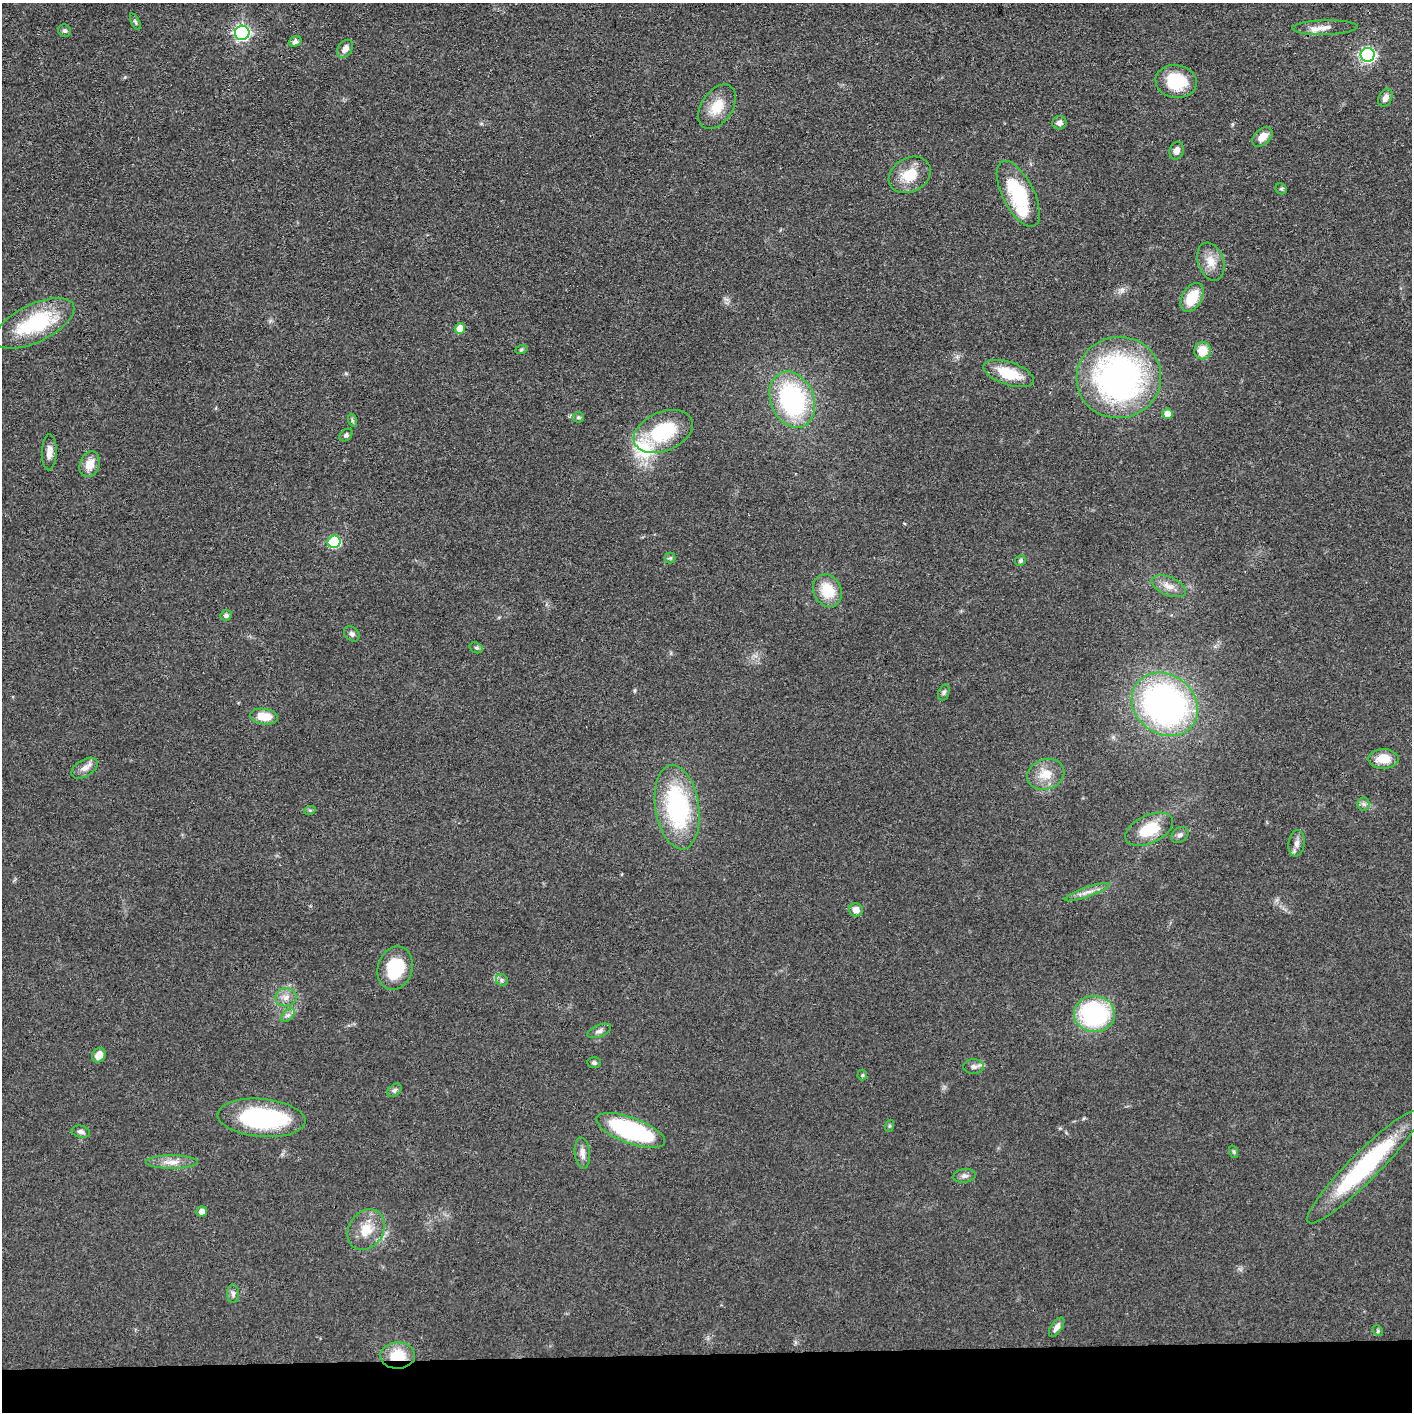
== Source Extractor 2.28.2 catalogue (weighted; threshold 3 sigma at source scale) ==
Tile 8 of 3 x 3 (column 2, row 3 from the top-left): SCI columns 1416-2825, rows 17-1426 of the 4237 x 4260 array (HDU 1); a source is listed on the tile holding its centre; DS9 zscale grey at full resolution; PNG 1414 x 1414 px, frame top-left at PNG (2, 3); each listed source drawn as its Kron ellipse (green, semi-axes under 4 px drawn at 4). Shown black and unused: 4% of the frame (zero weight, under 3 of 4 exposures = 1% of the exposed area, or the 3 px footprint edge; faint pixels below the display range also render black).
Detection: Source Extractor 2.28.2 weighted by HDU 2 'WHT'; one run over the whole footprint, this tile lists its part. Background 0.0581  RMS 0.0054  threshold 0.0244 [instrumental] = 3 sigma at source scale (4.5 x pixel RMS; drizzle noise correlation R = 1.50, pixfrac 1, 0.05/0.05 arcsec/px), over >= 5 px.
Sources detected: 82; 2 inside a brighter listed object's ellipse — not listed separately; the other 80 listed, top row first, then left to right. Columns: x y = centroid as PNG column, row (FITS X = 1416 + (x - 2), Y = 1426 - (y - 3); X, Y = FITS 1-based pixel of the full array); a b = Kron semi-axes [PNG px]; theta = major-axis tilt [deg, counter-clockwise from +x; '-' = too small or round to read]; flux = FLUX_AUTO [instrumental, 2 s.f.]
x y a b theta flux
135 22 9 4 -66 0.84
1325 28 33 7 2 6.1
65 31 7 6 - 1.4
242 33 7 7 - 130
295 41 7 5 20 2.1
345 49 10 7 54 3.6
1368 55 7 7 - 110
1176 81 20 16 -10 24
1385 98 10 6 63 3.2
717 107 24 15 57 12
1059 123 7 6 - 2.6
1262 137 12 7 42 5.3
1177 151 9 7 70 3.1
910 175 22 17 29 14
1281 189 6 5 - 0.88
1018 194 36 15 -63 36
1211 262 19 13 -71 7.5
1192 297 16 10 60 16
34 323 43 19 26 41
460 328 5 5 - 8.6
521 350 6 4 19 0.77
1203 351 8 8 - 9.2
1009 373 26 11 -18 17
1119 377 42 40 10 170
792 400 29 21 -68 81
1167 414 5 5 - 5.6
578 417 5 5 - 0.92
352 420 7 4 -72 0.86
663 431 31 19 23 37
346 435 7 5 44 1.2
49 452 18 7 88 3.9
90 464 13 9 71 7.5
334 542 6 6 - 39
670 558 5 5 - 0.94
1020 561 5 5 - 1.2
1169 586 18 9 -23 5.1
827 591 17 14 -63 15
226 615 6 5 - 1.5
352 634 8 6 -44 1.5
476 648 7 5 -19 0.99
944 692 8 5 72 1.2
1165 704 35 29 -38 180
264 716 14 7 -8 11
1383 759 15 10 0 10
84 768 14 8 31 4.2
1046 774 19 15 20 9.6
1363 804 6 6 - 1.5
677 807 42 21 -81 71
310 810 6 4 17 0.67
1149 829 25 14 25 19
1180 835 9 7 38 2.1
1297 843 13 8 82 3.2
1087 892 24 5 19 3.9
856 910 7 6 - 4
395 968 22 17 74 26
502 980 6 5 - 1.2
286 997 10 9 - 3.7
1094 1014 20 18 -3 68
288 1015 8 5 45 1.7
599 1031 12 6 21 2.2
99 1055 7 6 - 5.4
594 1063 6 5 - 1.3
973 1067 10 7 -1 2.4
862 1075 5 5 - 0.73
394 1090 8 5 40 1.4
261 1118 44 19 -5 71
889 1126 6 4 71 0.67
631 1130 36 13 -20 75
81 1132 9 6 -12 1.8
1234 1152 6 4 -72 0.79
582 1153 15 7 -84 3.6
172 1162 26 6 0 5.6
1364 1166 79 14 45 65
964 1176 11 6 8 2.2
202 1211 5 5 - 4
366 1230 21 17 56 12
233 1294 9 6 -90 1.7
1057 1327 11 5 56 2.9
1378 1331 6 4 -48 0.84
398 1355 17 13 1 15
Overlapping masked pixels (flux is a lower limit): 1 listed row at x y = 398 1355